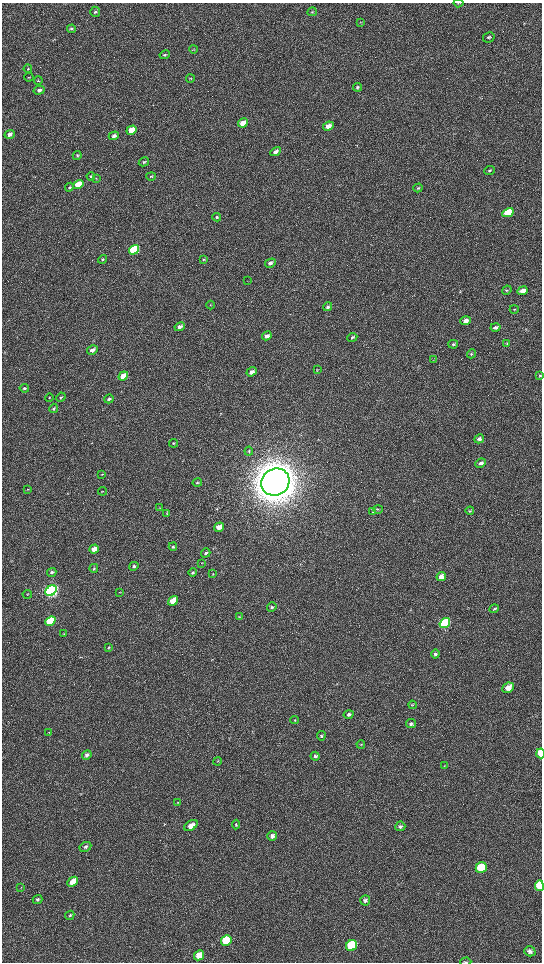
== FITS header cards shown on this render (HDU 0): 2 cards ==
NAXIS1  =                 1080 / length of data axis 1
NAXIS2  =                 1920 / length of data axis 2

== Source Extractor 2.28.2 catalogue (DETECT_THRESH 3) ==
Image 1080 x 1920 px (HDU 0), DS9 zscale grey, zoomed out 1/2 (1 PNG px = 2 x 2 image px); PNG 544 x 964 px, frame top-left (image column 1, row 1919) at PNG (2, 3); each listed source drawn as its Kron ellipse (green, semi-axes under 4 px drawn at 4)
Background 530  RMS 38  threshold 115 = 3 sigma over >= 5 px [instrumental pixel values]
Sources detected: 137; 9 cannot appear on this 1/2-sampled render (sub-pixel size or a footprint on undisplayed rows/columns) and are neither listed nor drawn; the other 128 listed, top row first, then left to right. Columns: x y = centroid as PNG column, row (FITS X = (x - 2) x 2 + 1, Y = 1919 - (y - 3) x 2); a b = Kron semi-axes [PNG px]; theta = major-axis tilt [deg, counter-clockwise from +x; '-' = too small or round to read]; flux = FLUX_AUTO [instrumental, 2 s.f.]
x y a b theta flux
458 3 5 2 - 5.2e+03
95 12 5 5 - 1.5e+04
312 12 5 3 - 8.6e+03
360 22 3 3 - 4.3e+03
71 29 4 4 - 9.8e+03
489 37 6 5 - 1.5e+04
194 49 4 3 - 6.8e+03
165 55 5 3 - 1.1e+04
28 69 4 3 - 7.2e+03
29 77 5 3 - 7.7e+03
190 78 4 3 - 6.7e+03
38 81 4 3 - 7.0e+03
358 87 4 4 - 1.2e+04
39 90 5 4 - 2.5e+04
243 123 5 4 - 9.4e+04
328 126 5 4 - 5.7e+04
131 130 5 4 - 1.3e+05
10 134 5 4 - 3.3e+04
114 136 5 4 - 2.7e+04
275 152 5 4 - 2.8e+04
77 155 4 4 - 8.7e+03
144 162 5 4 - 1.2e+04
489 171 5 4 - 1.2e+04
91 176 4 3 - 1.2e+04
151 176 5 3 - 9.7e+03
96 178 3 2 - 4.7e+03
78 184 5 4 - 2.7e+05
69 187 4 4 - 1.0e+04
418 188 4 3 - 7.4e+03
508 213 6 4 28 3.2e+05
217 217 4 4 - 1.0e+04
134 250 5 4 - 8.6e+05
103 259 5 4 - 1.1e+04
204 259 3 3 - 7.6e+03
270 263 5 4 - 2.5e+04
247 281 3 2 - 2.4e+03
507 290 5 4 - 9.6e+03
522 291 5 4 - 5.8e+04
210 305 4 3 - 5.7e+03
328 307 4 4 - 1.8e+04
514 309 4 3 - 7.0e+03
466 321 5 4 - 4.2e+04
180 327 5 4 - 2.9e+04
495 327 5 3 - 2.1e+04
267 336 5 4 - 3.3e+04
352 337 5 4 - 1.3e+04
507 343 4 3 - 7.9e+03
453 344 5 4 - 1.3e+04
92 350 6 4 29 3.8e+04
471 354 4 4 - 9.3e+03
433 360 3 3 - 3.5e+03
317 370 3 2 - 4.8e+03
252 372 5 4 - 5.0e+04
540 375 4 4 - 7.9e+03
123 376 5 4 - 1.2e+05
24 388 5 4 - 1.2e+04
49 397 4 2 - 4.8e+03
61 397 5 4 - 1.2e+04
109 399 5 4 - 1.3e+04
54 408 5 3 - 1.0e+04
479 439 5 4 - 2.4e+04
173 443 4 4 - 8.0e+03
249 451 4 3 - 8.0e+03
481 463 5 4 - 2.8e+04
102 474 3 3 - 4.3e+03
275 482 14 13 - 2.4e+07
197 483 4 4 - 1.0e+04
28 489 4 3 - 6.7e+03
102 491 4 2 - 6.0e+03
159 508 3 2 - 4.7e+03
378 509 5 2 - 5.7e+03
470 511 4 4 - 1.0e+04
373 512 4 3 - 5.0e+03
167 513 4 2 - 4.7e+03
219 527 5 3 - 7.1e+04
173 547 4 4 - 1.1e+04
94 549 5 3 - 7.2e+04
206 553 5 4 - 1.9e+04
202 563 4 2 - 4.5e+03
134 566 5 4 - 1.4e+04
94 568 4 3 - 9.1e+03
52 572 5 4 - 1.5e+04
193 573 4 4 - 1.3e+04
213 574 3 3 - 5.2e+03
441 577 5 4 - 6.9e+04
51 591 6 4 39 3.3e+06
120 592 3 2 - 3.7e+03
27 594 5 3 - 6.8e+03
173 601 5 4 - 1.9e+05
272 607 5 4 - 1.3e+04
494 609 5 3 - 1.0e+04
239 617 4 3 - 7.6e+03
50 621 5 4 - 4.0e+05
445 623 6 4 34 8.6e+05
64 634 4 3 - 5.8e+03
109 647 4 3 - 7.3e+03
435 654 4 4 - 1.7e+04
508 688 6 5 - 7.7e+04
412 705 4 3 - 6.6e+03
349 714 5 4 - 2.2e+04
294 720 4 3 - 5.7e+03
411 724 5 4 - 1.8e+04
49 732 3 3 - 4.2e+03
321 736 4 4 - 1.2e+04
361 744 4 3 - 7.3e+03
541 753 5 3 - 1.8e+05
87 755 5 4 - 2.4e+04
315 756 4 4 - 1.7e+04
218 761 4 3 - 6.5e+03
444 765 3 2 - 4.4e+03
178 802 3 3 - 5.6e+03
236 824 5 3 - 1.1e+04
191 826 7 4 31 6.0e+04
400 826 5 5 - 2.0e+04
272 836 5 4 - 3.1e+04
85 847 6 4 27 1.9e+04
481 868 6 5 - 3.8e+05
73 882 6 4 42 9.7e+04
539 886 5 4 - 2.2e+05
21 887 3 2 - 4.7e+03
37 899 5 4 - 1.4e+04
365 900 5 5 - 1.9e+04
70 915 5 4 - 8.6e+03
226 940 5 5 - 4.4e+05
352 946 6 5 - 5.8e+05
530 951 6 5 - 2.3e+04
199 955 5 4 - 1.2e+05
466 962 5 2 - 5.2e+03
At the frame edge (FLAGS 8, measured only in part): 4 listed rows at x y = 458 3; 541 753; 539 886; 466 962
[9 sub-pixel or undisplayed-footprint detections neither listed nor drawn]